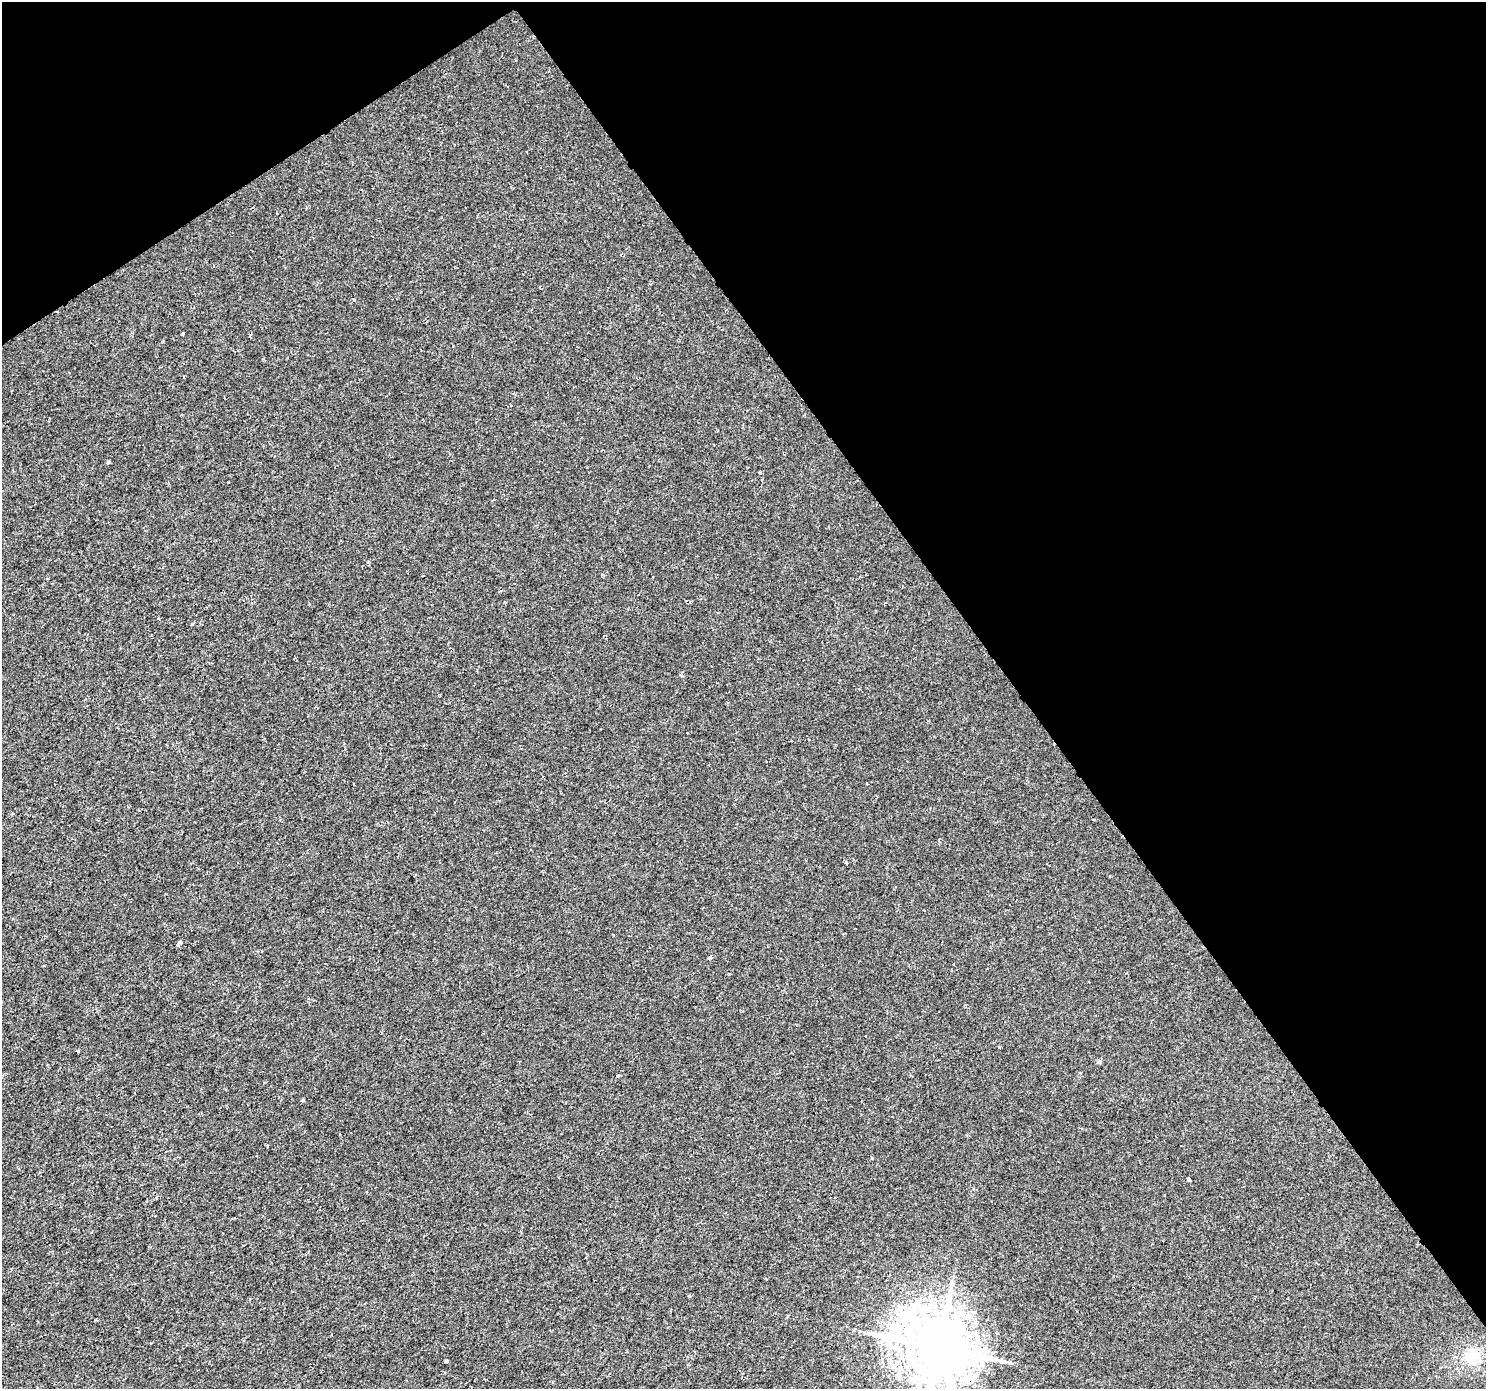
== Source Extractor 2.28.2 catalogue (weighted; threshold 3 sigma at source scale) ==
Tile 3 of 4 x 4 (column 3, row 1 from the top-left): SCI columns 2971-4454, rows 4348-5734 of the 5937 x 5860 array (HDU 1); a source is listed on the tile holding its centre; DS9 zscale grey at full resolution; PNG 1488 x 1391 px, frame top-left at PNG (2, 2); no overlay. Shown black and unused: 36% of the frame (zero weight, under 2 of 3 exposures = <1% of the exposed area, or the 3 px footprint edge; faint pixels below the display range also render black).
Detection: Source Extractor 2.28.2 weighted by HDU 2 'WHT'; one run over the whole footprint, this tile lists its part. Background 4.83e-04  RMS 0.0015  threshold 0.00658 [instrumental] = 3 sigma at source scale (4.5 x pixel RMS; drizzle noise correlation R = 1.50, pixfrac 1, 0.0396/0.0396 arcsec/px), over >= 5 px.
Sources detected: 15; all 15 listed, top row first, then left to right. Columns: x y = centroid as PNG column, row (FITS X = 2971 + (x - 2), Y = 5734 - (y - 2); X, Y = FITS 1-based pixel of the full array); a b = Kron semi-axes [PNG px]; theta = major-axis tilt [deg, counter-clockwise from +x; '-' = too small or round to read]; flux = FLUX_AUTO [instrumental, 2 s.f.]
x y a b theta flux
182 334 3 3 - 0.3
108 462 4 3 - 0.52
846 862 4 3 - 1.4
179 942 6 4 44 0.47
710 958 4 3 - 1
999 1047 3 3 - 0.21
78 1051 3 3 - 0.16
618 1076 4 3 - 0.18
302 1100 4 3 - 0.2
872 1158 4 3 - 0.15
1189 1179 4 3 - 1.2
960 1313 24 8 -32 2.5
938 1347 18 16 -28 1300
1472 1357 19 17 -51 3.6
446 1361 4 3 - 0.64
Overlapping masked pixels (flux is a lower limit): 1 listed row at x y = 938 1347
Isophote crosses this tile's border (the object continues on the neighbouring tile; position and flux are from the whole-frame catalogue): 1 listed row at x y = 938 1347
Unlisted compact peaks at least as high as the median listed source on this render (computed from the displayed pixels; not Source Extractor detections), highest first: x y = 354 300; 689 1296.